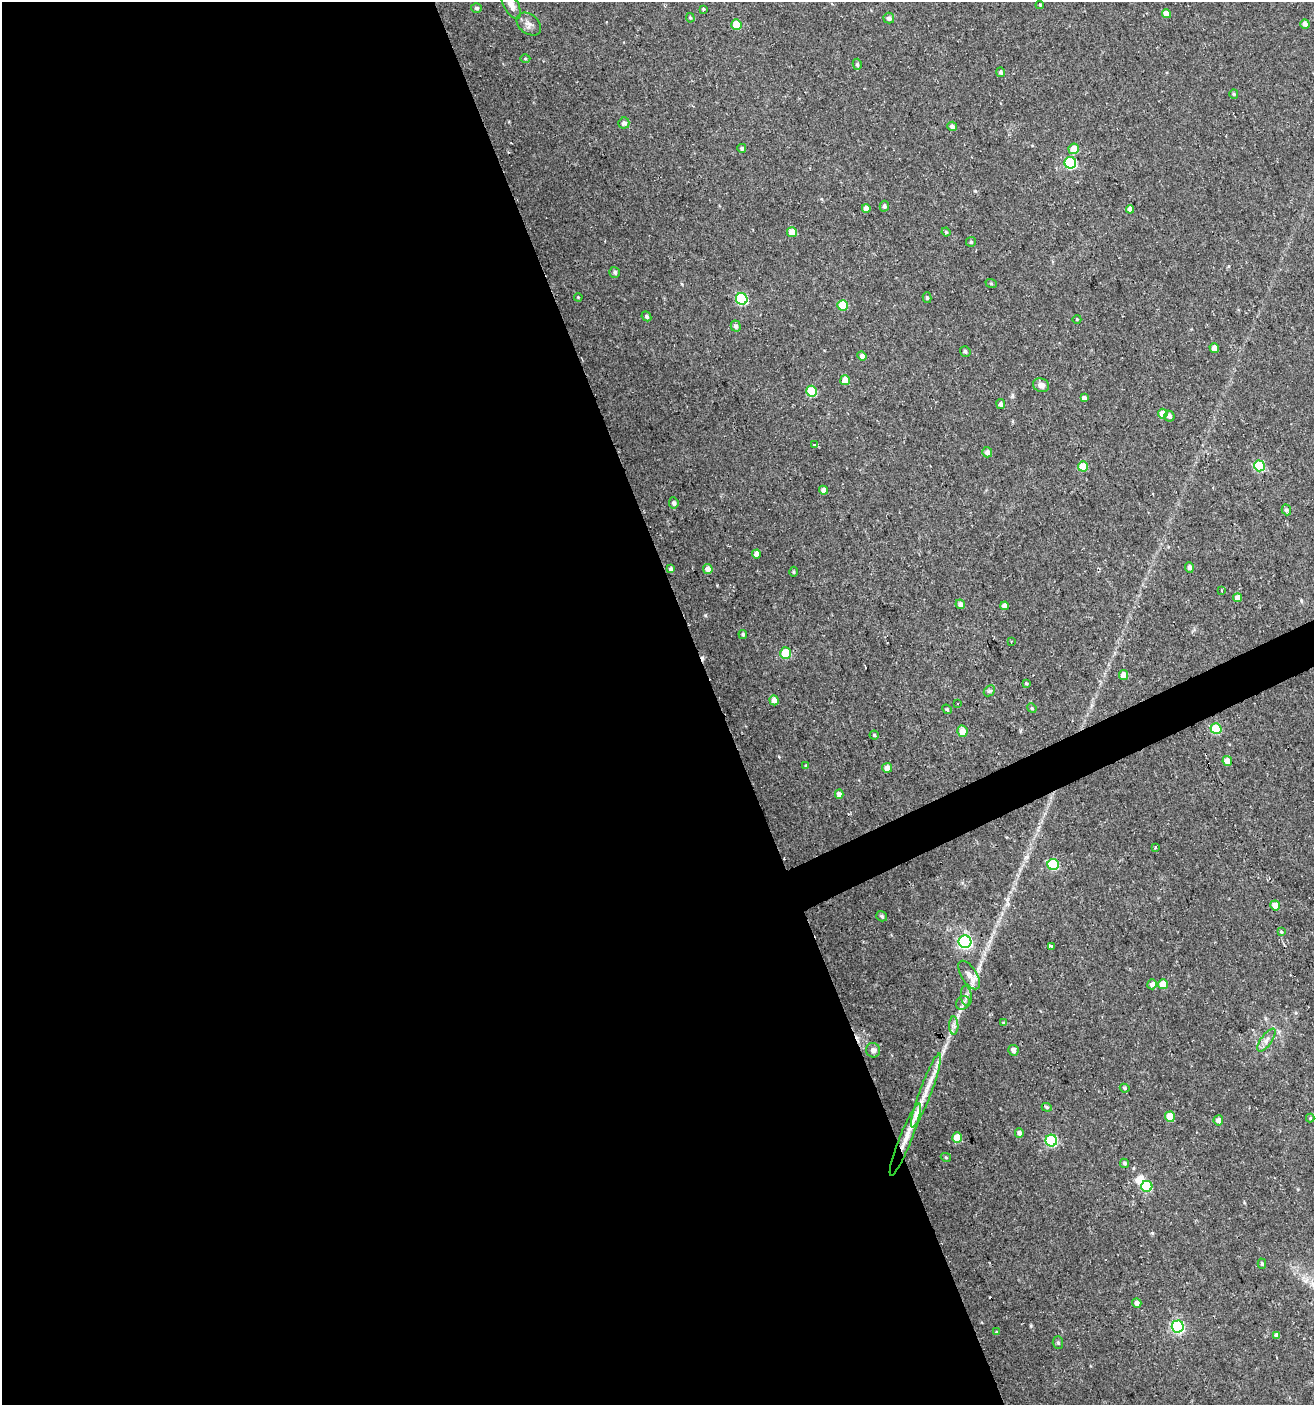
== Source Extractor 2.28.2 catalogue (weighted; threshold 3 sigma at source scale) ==
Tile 9 of 4 x 4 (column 1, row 3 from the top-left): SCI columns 83-1394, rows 1405-2807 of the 5473 x 5614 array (HDU 1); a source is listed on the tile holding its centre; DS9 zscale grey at full resolution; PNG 1316 x 1407 px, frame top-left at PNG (2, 2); each listed source drawn as its Kron ellipse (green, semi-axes under 4 px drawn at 4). Shown black and unused: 56% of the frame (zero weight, under 2 of 3 exposures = <1% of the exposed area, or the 3 px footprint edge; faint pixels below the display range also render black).
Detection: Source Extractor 2.28.2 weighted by HDU 2 'WHT'; one run over the whole footprint, this tile lists its part. Background 0.0254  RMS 0.0042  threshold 0.0188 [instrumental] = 3 sigma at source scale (4.5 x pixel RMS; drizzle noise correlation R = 1.50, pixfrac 1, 0.0396/0.0396 arcsec/px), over >= 5 px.
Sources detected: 117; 1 inside a brighter object's white glare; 2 cosmic-ray / hot-pixel residue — neither listed nor drawn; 1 inside a brighter listed object's ellipse — not listed separately; the other 113 listed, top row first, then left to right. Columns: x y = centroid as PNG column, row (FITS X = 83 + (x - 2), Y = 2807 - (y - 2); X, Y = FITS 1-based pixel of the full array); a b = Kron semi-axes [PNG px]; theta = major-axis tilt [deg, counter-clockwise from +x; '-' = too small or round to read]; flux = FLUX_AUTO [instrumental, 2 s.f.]
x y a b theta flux
511 5 16 7 -62 3.5
1040 5 4 3 - 0.39
476 8 5 5 - 0.82
703 9 3 3 - 0.58
1167 14 5 4 - 3
690 18 5 4 - 0.46
889 18 5 5 - 1.4
529 24 13 9 -39 2.4
736 24 5 5 - 11
1305 24 5 4 - 1.7
525 58 5 3 - 0.42
857 64 5 4 - 0.71
1001 72 5 4 - 0.9
1234 94 5 4 - 0.46
624 123 5 5 - 1.4
952 126 5 4 - 1.6
742 148 4 4 - 0.91
1074 149 5 5 - 6.8
1070 163 6 6 - 39
884 206 5 4 - 1
866 208 4 4 - 2.6
1130 209 4 4 - 2.5
792 232 5 5 - 6.9
946 232 4 4 - 0.51
971 242 5 5 - 0.67
615 272 5 5 - 0.92
991 283 6 3 -19 0.41
578 297 4 3 - 0.39
927 298 5 4 - 0.72
742 299 6 5 - 35
842 305 5 5 - 13
646 316 5 4 - 0.86
1077 319 4 3 - 0.31
736 326 5 5 - 1.3
1214 348 5 4 - 2.5
965 351 5 5 - 0.86
862 356 5 4 - 2.1
845 380 5 5 - 4.8
1041 385 8 6 -18 2.3
811 391 5 5 - 18
1084 398 4 4 - 1.6
1001 404 5 4 - 1.1
1163 414 5 5 - 6.1
1169 416 5 5 - 1.1
814 445 4 3 - 10
987 452 5 5 - 1.7
1083 466 5 5 - 6.7
1259 466 5 5 - 26
823 490 5 4 - 2
674 503 5 5 - 1.1
1286 510 5 4 - 0.96
756 554 4 4 - 2.5
1189 567 5 4 - 1.3
671 569 4 4 - 1.3
708 569 5 5 - 3
793 572 5 3 - 0.4
1222 590 4 2 - 0.43
1238 598 4 4 - 3.1
960 604 5 4 - 1.9
1005 606 4 4 - 2.6
743 634 4 4 - 0.72
1011 641 3 2 - 0.3
786 653 6 5 - 17
1124 675 5 4 - 4
1026 683 4 4 - 0.48
989 691 6 4 43 0.71
774 700 5 4 - 3
957 704 3 2 - 0.52
1032 708 5 4 - 0.52
947 709 5 4 - 0.54
1216 729 5 5 - 20
962 731 5 5 - 3.6
874 735 4 4 - 0.53
1227 761 5 4 - 3.7
806 766 4 3 - 0.48
887 768 5 5 - 3
839 794 4 4 - 2.4
1156 848 3 3 - 1.4
1053 864 5 5 - 28
1275 905 5 5 - 4
882 916 6 5 - 0.78
1281 932 3 3 - 2.1
965 942 6 6 - 82
1051 946 4 3 - 1.1
969 975 16 7 -57 3.2
1152 984 5 5 - 2.2
1163 984 5 5 - 5.5
966 996 10 5 -83 1.4
963 1003 7 6 - 1.3
1003 1023 4 3 - 0.39
954 1026 9 4 -90 1.3
1266 1040 13 5 54 2.1
873 1050 7 7 - 1.5
1013 1050 5 5 - 1.8
1125 1088 5 3 - 0.53
926 1091 39 6 70 7.7
1047 1107 5 4 - 0.59
1170 1117 5 5 - 9.7
1310 1118 4 4 - 0.38
1218 1120 5 4 - 2
1019 1133 5 4 - 1.5
957 1138 5 5 - 6.8
905 1140 39 6 68 7.2
1051 1141 6 6 - 35
946 1157 5 4 - 0.51
1124 1163 5 4 - 0.67
1147 1186 5 5 - 23
1262 1264 5 4 - 0.59
1137 1303 5 4 - 1.8
1178 1326 6 6 - 58
996 1332 3 3 - 0.45
1277 1335 4 4 - 1.8
1058 1343 6 5 - 0.72
Overlapping masked pixels (flux is a lower limit): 1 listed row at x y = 905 1140
Isophote crosses this tile's border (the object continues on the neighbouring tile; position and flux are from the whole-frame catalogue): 1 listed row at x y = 511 5
Unlisted compact peaks at least as high as the median listed source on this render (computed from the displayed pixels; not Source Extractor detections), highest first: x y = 705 615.